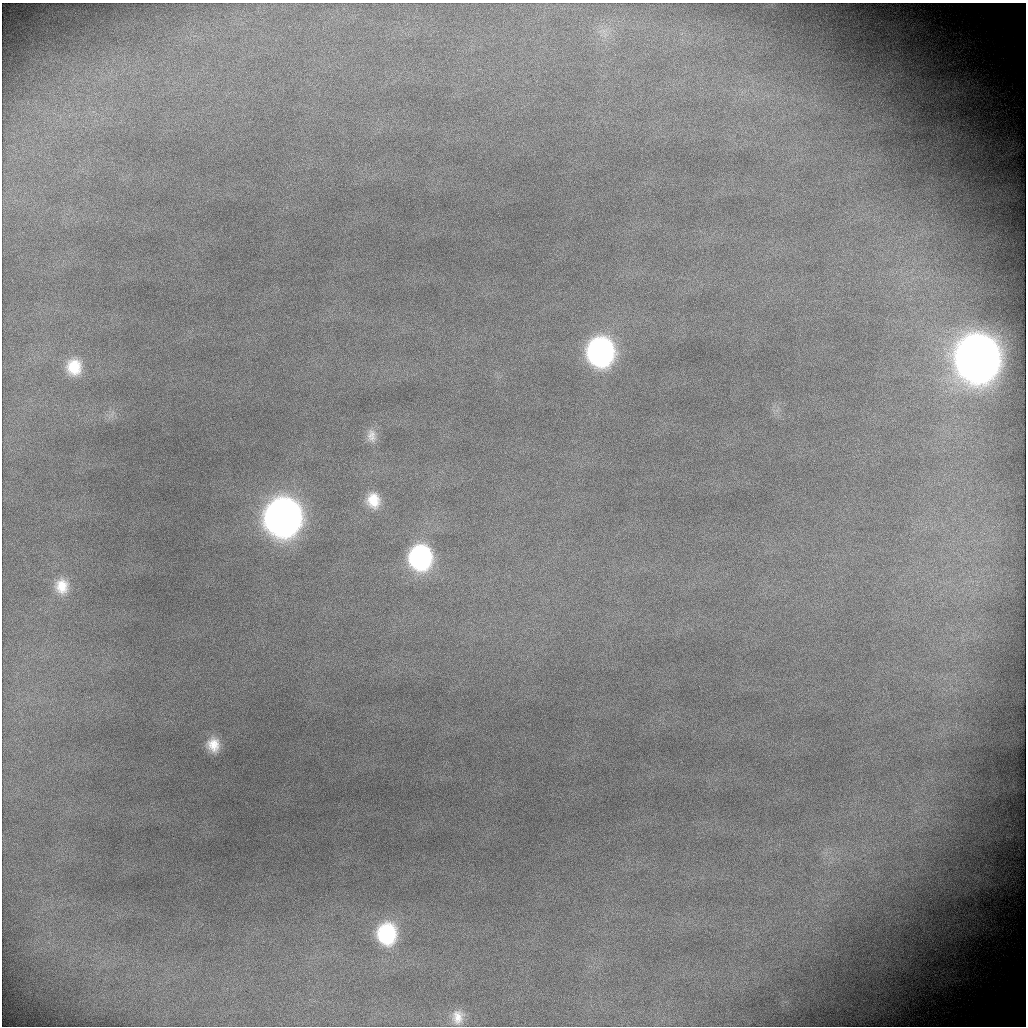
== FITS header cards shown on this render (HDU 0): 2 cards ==
NAXIS1  =                 1024 / length of data axis
NAXIS2  =                 1024 / length of data axis

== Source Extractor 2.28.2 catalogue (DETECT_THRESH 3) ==
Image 1024 x 1024 px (HDU 0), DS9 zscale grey, 1 PNG px = 1 image px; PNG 1028 x 1028 px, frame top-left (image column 1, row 1024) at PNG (2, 3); no overlay
Background 1930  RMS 22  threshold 65.4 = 3 sigma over >= 5 px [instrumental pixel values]
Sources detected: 11; all 11 listed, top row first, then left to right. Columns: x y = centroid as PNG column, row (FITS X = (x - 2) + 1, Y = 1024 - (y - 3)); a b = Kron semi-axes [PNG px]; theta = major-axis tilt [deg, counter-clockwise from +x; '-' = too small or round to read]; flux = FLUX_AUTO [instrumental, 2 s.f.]
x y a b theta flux
600 352 21 19 -86 5.6e+05
977 359 25 23 -86 4.4e+06
74 367 18 16 88 4.5e+04
371 436 19 12 -84 1.6e+04
373 500 19 16 -79 3.7e+04
283 518 22 20 -88 2.2e+06
420 557 20 18 -87 3.1e+05
62 586 20 18 -84 3.6e+04
213 745 14 12 -80 2.7e+04
387 934 21 18 -88 1.3e+05
458 1017 18 14 87 2.4e+04